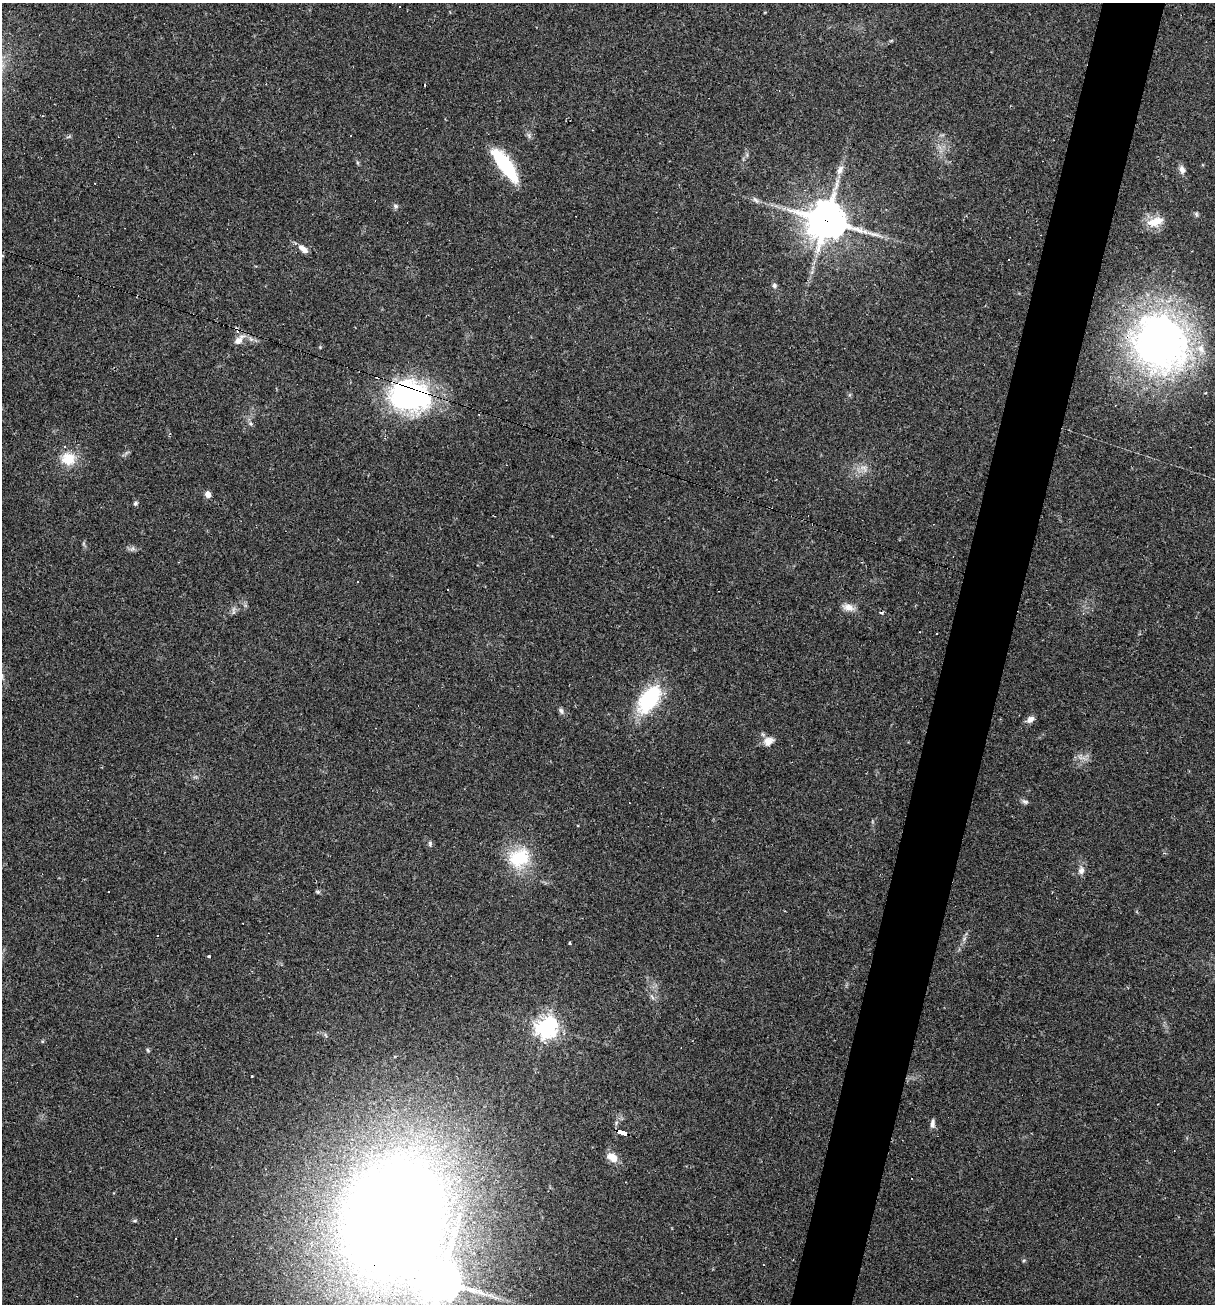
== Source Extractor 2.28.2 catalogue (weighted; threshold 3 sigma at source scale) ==
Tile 10 of 4 x 4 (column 2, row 3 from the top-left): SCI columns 1464-2676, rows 1303-2604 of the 5227 x 5208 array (HDU 1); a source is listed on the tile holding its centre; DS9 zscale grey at full resolution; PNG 1217 x 1306 px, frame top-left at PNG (2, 3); no overlay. Shown black and unused: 5% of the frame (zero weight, under 2 of 3 exposures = <1% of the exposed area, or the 3 px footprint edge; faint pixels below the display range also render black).
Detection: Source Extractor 2.28.2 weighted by HDU 2 'WHT'; one run over the whole footprint, this tile lists its part. Background 0.0665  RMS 0.0055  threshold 0.0247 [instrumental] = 3 sigma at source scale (4.5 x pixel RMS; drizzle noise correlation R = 1.50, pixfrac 1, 0.05/0.05 arcsec/px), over >= 5 px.
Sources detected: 62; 1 inside a brighter object's white glare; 12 cosmic-ray / hot-pixel residue — not listed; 3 inside a brighter listed object's ellipse — not listed separately; the other 46 listed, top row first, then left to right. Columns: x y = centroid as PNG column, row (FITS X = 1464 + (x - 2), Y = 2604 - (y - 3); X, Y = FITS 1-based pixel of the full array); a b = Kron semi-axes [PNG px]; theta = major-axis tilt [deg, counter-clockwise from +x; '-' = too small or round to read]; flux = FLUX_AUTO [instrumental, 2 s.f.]
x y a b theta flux
529 135 9 4 -84 1.1
505 164 36 11 -54 44
1182 169 11 7 -74 2.8
840 170 15 8 62 3.8
755 200 11 5 -48 1.8
396 206 7 6 - 1.3
1196 214 7 5 -49 0.98
826 220 13 12 - 1500
1155 222 24 12 20 9.1
302 248 10 7 -19 3.2
812 272 6 5 - 1.1
774 285 7 6 - 1.5
239 340 18 8 45 4.3
1159 342 51 44 -58 320
409 395 42 30 -11 120
251 424 8 4 -71 1.1
68 459 20 18 -8 12
864 468 12 7 -32 3.3
208 494 7 6 - 2.7
135 503 6 5 - 1.2
132 549 7 5 44 1.3
447 590 3 2 - 0.55
848 607 16 9 -15 4.4
233 609 10 3 69 1.2
649 699 34 18 54 41
561 711 8 6 -60 1.5
1030 719 10 7 40 2.8
768 741 14 11 25 4.6
1025 802 10 6 -20 1.4
578 826 4 3 - 0.37
430 843 8 5 -89 1.2
518 857 31 24 53 25
1081 871 11 8 78 2.9
318 892 6 5 - 0.84
157 936 3 2 - 0.53
569 943 3 3 - 0.6
209 956 3 3 - 0.79
652 997 8 4 -53 1.2
547 1027 7 7 - 410
42 1041 5 4 - 0.64
148 1050 6 4 -60 0.72
932 1125 10 7 84 2.2
623 1133 9 4 -18 81
613 1157 13 8 -32 6.6
394 1218 78 62 87 1700
135 1221 7 3 8 0.74
Overlapping masked pixels (flux is a lower limit): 5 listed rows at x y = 826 220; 1159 342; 409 395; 623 1133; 394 1218
Isophote crosses this tile's border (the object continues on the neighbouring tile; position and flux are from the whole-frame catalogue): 1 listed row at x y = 394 1218